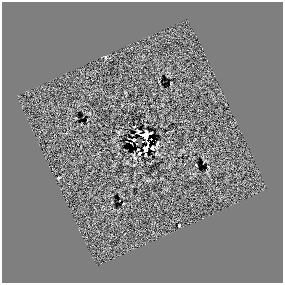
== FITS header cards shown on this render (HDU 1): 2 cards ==
NAXIS1  =                  281 /
NAXIS2  =                  281 /

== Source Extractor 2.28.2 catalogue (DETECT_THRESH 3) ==
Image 281 x 281 px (HDU 1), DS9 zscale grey, 1 PNG px = 1 image px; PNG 285 x 285 px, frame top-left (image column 1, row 281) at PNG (2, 2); no overlay
Background 0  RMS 5.8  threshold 17.4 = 3 sigma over >= 5 px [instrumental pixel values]
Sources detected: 14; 1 with non-positive FLUX_AUTO (blend fragments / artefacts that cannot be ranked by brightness) is not listed; the other 13 listed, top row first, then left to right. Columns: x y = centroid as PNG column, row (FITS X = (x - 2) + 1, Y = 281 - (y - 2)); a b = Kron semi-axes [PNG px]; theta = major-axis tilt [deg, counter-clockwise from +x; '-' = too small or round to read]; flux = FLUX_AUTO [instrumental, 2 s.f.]
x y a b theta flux
105 57 5 3 - 380
138 132 4 3 - 190
134 140 4 2 - 430
143 141 3 2 - 250
137 144 3 2 - 370
157 144 7 2 68 480
152 147 4 3 - 290
146 148 9 4 71 360
139 153 3 2 - 540
135 158 6 4 -62 470
196 165 3 2 - 230
59 178 3 2 - 360
179 226 3 2 - 310
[1 non-positive-flux detection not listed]